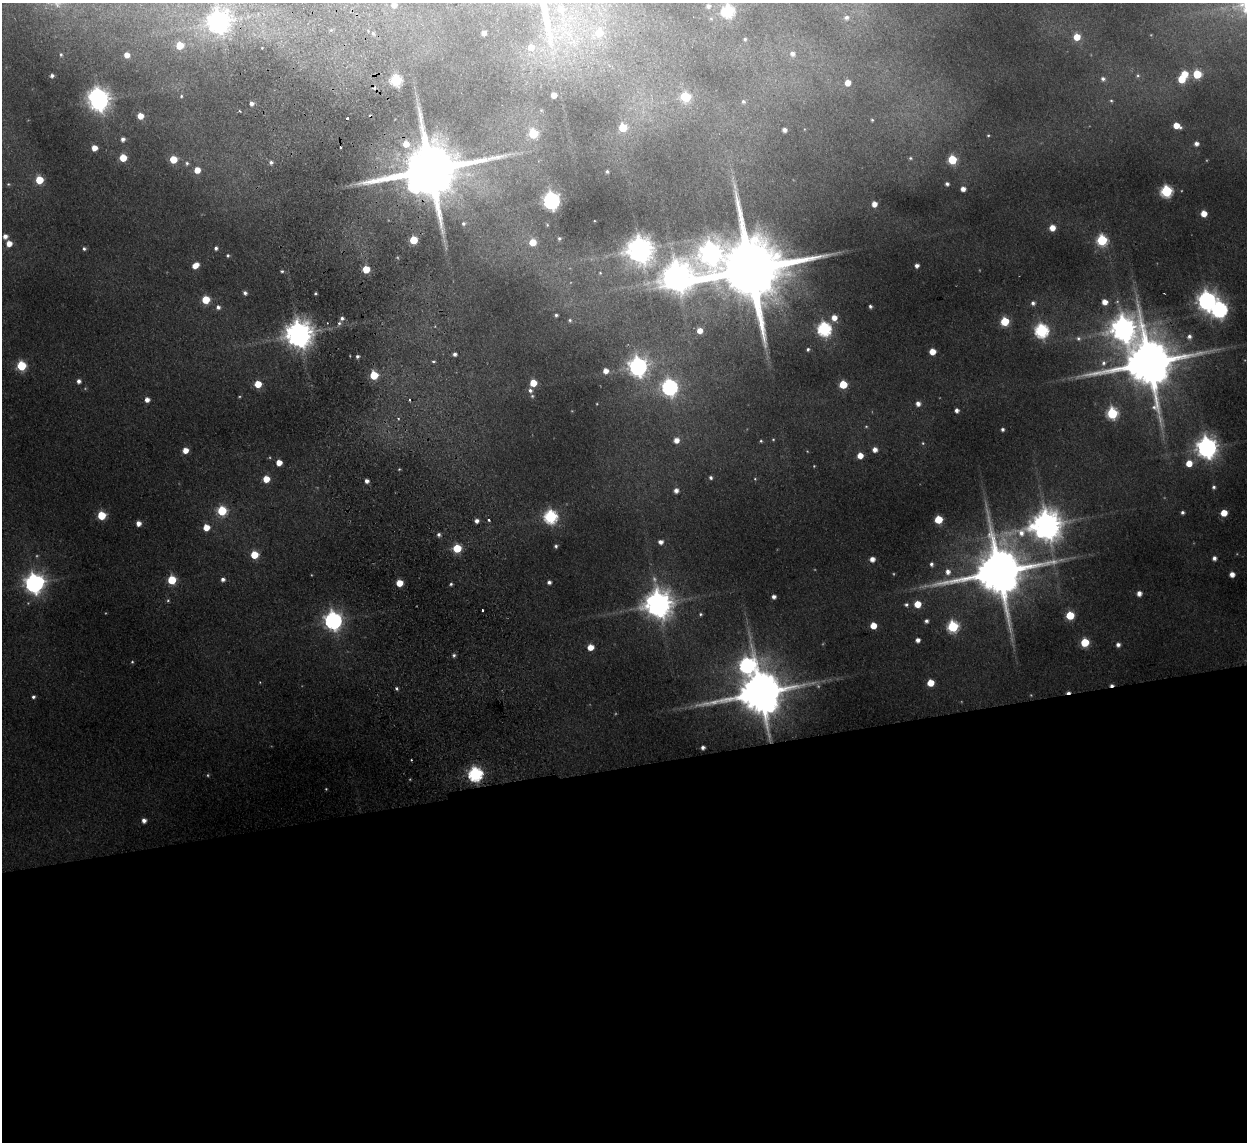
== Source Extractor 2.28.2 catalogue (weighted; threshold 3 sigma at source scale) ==
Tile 15 of 4 x 4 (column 3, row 4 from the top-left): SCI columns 2542-3786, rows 154-1293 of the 5082 x 4980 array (HDU 1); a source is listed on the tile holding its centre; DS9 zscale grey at full resolution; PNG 1249 x 1144 px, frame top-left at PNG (2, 3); no overlay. Shown black and unused: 33% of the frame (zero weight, under 2 of 3 exposures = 3% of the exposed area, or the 3 px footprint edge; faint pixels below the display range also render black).
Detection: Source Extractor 2.28.2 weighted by HDU 2 'WHT'; one run over the whole footprint, this tile lists its part. Background 0.189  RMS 0.016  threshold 0.0721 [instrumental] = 3 sigma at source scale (4.5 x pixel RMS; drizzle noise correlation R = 1.50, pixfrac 1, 0.05/0.05 arcsec/px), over >= 5 px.
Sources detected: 223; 12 too faint to see at this stretch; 2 inside a brighter object's white glare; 7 cosmic-ray / hot-pixel residue — not listed; the other 202 listed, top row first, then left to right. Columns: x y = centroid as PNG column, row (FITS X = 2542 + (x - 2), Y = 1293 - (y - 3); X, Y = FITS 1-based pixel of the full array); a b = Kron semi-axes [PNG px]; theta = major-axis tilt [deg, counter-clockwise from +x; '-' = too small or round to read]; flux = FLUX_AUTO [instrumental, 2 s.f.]
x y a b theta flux
394 5 5 5 - 10
708 6 4 4 - 4.4
561 9 9 9 - 18
728 11 6 6 - 170
846 17 7 6 - 5.4
219 22 8 7 - 1300
331 30 4 4 - 1.6
373 33 4 4 - 2.2
484 33 5 4 - 8.1
599 33 10 9 - 36
1077 37 6 6 - 25
745 39 5 4 - 2.4
573 42 16 6 4 16
180 45 5 5 - 33
531 47 7 7 - 18
61 54 5 4 - 2.5
792 54 6 6 - 6.5
127 55 5 4 - 12
1185 74 6 5 - 20
1197 74 5 5 - 75
52 76 4 4 - 4.4
1138 76 6 5 - 2.6
1103 79 6 6 - 5.1
1181 79 5 5 - 39
396 80 6 6 - 150
847 83 5 5 - 16
554 95 5 4 - 14
181 96 5 4 - 2
686 97 6 6 - 90
99 100 9 8 - 1100
743 101 6 6 - 3.8
1111 101 5 4 - 2
252 103 5 5 - 6.6
239 111 3 3 - 2
140 116 5 5 - 17
347 118 3 3 - 4.8
872 120 4 4 - 1.9
1176 126 6 5 - 21
623 127 6 6 - 40
784 130 4 4 - 6.1
533 134 6 5 - 73
988 135 4 3 - 1.7
123 139 4 4 - 6.2
406 144 6 6 - 18
1196 144 5 5 - 6.4
94 148 5 5 - 16
123 158 5 5 - 35
910 158 6 5 - 3.1
173 159 5 5 - 39
952 159 5 5 - 78
271 162 5 5 - 4.2
187 163 5 4 - 2.8
197 170 5 5 - 19
431 170 21 14 10 16000
607 171 4 3 - 2.6
39 180 5 5 - 50
8 184 4 4 - 1.6
947 184 5 5 - 4.4
963 189 5 5 - 10
1166 191 6 6 - 200
551 201 7 7 - 660
874 204 5 4 - 12
1204 213 5 5 - 19
463 223 6 5 - 4.1
1052 228 5 5 - 17
5 236 5 5 - 8.5
559 238 5 5 - 2.7
413 240 5 5 - 54
1102 240 6 6 - 140
533 242 6 6 - 27
9 243 5 5 - 16
216 248 4 4 - 4
84 249 5 5 - 3.6
640 249 9 9 - 2000
711 253 11 9 31 1000
228 255 5 5 - 2.5
195 265 7 5 36 18
917 266 4 4 - 6.2
366 269 5 5 - 34
752 269 29 17 9 25000
282 271 4 4 - 2.3
600 273 4 3 - 1.2
677 277 11 10 - 2800
245 293 5 4 - 4.7
315 293 4 3 - 2.2
206 300 5 5 - 50
1207 301 8 7 - 910
1105 302 5 5 - 14
1033 303 6 6 - 4.9
870 306 4 4 - 3.2
218 307 6 5 - 5.5
1219 309 7 7 - 490
556 315 3 3 - 2.7
342 318 6 5 - 4.8
834 318 6 6 - 16
570 320 5 4 - 2.5
1005 321 5 5 - 73
339 323 6 5 - 3.8
824 329 6 6 - 320
1123 329 11 10 - 1900
700 331 6 6 - 15
1041 331 7 6 - 290
299 334 8 8 - 2400
1189 336 6 6 - 5.6
1078 338 7 6 - 4.9
808 349 4 4 - 2.9
932 351 5 5 - 24
455 354 4 4 - 4.3
357 356 4 4 - 3.7
433 361 6 3 7 2.3
1103 363 8 7 - 6.5
1150 363 17 13 10 11000
21 366 5 5 - 110
638 367 7 7 - 860
606 371 5 5 - 12
374 375 5 5 - 53
79 381 5 5 - 6.2
533 383 5 5 - 31
258 384 5 5 - 31
843 384 5 5 - 55
670 387 7 7 - 510
530 390 5 5 - 4.8
532 396 5 4 - 2.4
147 400 5 4 - 9.8
409 400 3 3 - 3.1
918 404 5 5 - 8.3
956 410 4 4 - 6.6
1112 413 6 6 - 140
866 426 5 4 - 1.7
1002 429 3 3 - 3.6
676 440 6 6 - 13
761 441 4 4 - 2
923 443 5 4 - 1.8
1207 447 8 8 - 1200
875 449 5 5 - 9.9
185 450 6 5 - 14
860 455 5 5 - 18
279 463 5 5 - 19
1189 463 6 6 - 25
399 469 4 3 - 1.4
711 478 4 4 - 3.7
266 479 5 5 - 27
755 479 4 4 - 1.7
367 481 4 4 - 6.4
1214 487 6 5 - 3.7
676 490 5 4 - 7.6
222 511 6 5 - 94
1182 512 4 4 - 3.8
1224 513 5 5 - 27
101 515 5 5 - 65
551 517 6 6 - 270
938 519 5 5 - 53
489 520 3 3 - 3.5
477 521 5 4 - 6.1
138 523 5 5 - 10
1046 525 11 10 - 2900
206 527 6 6 - 22
439 534 5 5 - 4
660 542 5 5 - 7.8
556 546 4 4 - 3.1
457 548 5 5 - 70
254 555 5 5 - 46
1214 558 4 4 - 6.2
872 559 5 5 - 11
931 564 6 5 - 4.6
948 572 8 7 - 11
999 572 18 14 11 11000
1232 574 4 4 - 11
223 579 5 5 - 6.1
172 580 5 5 - 62
549 582 4 4 - 5.1
34 583 9 8 - 930
399 583 5 5 - 26
451 584 4 3 - 2.7
1139 593 5 5 - 8.5
774 597 4 4 - 5.8
658 604 9 9 - 2400
906 604 5 5 - 3.4
917 604 5 5 - 30
483 610 3 2 - 2.3
700 614 5 4 - 2.5
1070 615 5 5 - 61
333 620 7 7 - 730
926 621 5 5 - 4.4
873 626 5 5 - 24
953 627 6 6 - 170
918 640 4 4 - 7.2
1085 642 5 5 - 70
1118 645 5 5 - 6.1
590 647 5 5 - 20
454 655 5 5 - 3.2
132 662 4 4 - 1.9
747 665 12 10 58 440
260 682 4 3 - 1.1
930 683 5 5 - 33
396 688 4 4 - 2.9
761 693 15 12 9 8100
33 697 4 4 - 3.6
703 747 4 4 - 5
411 760 3 2 - 1.7
475 774 6 6 - 360
144 820 5 4 - 7.3
Overlapping masked pixels (flux is a lower limit): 2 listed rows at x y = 431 170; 761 693
Isophote crosses this tile's border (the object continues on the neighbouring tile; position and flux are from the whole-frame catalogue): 1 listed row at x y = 394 5